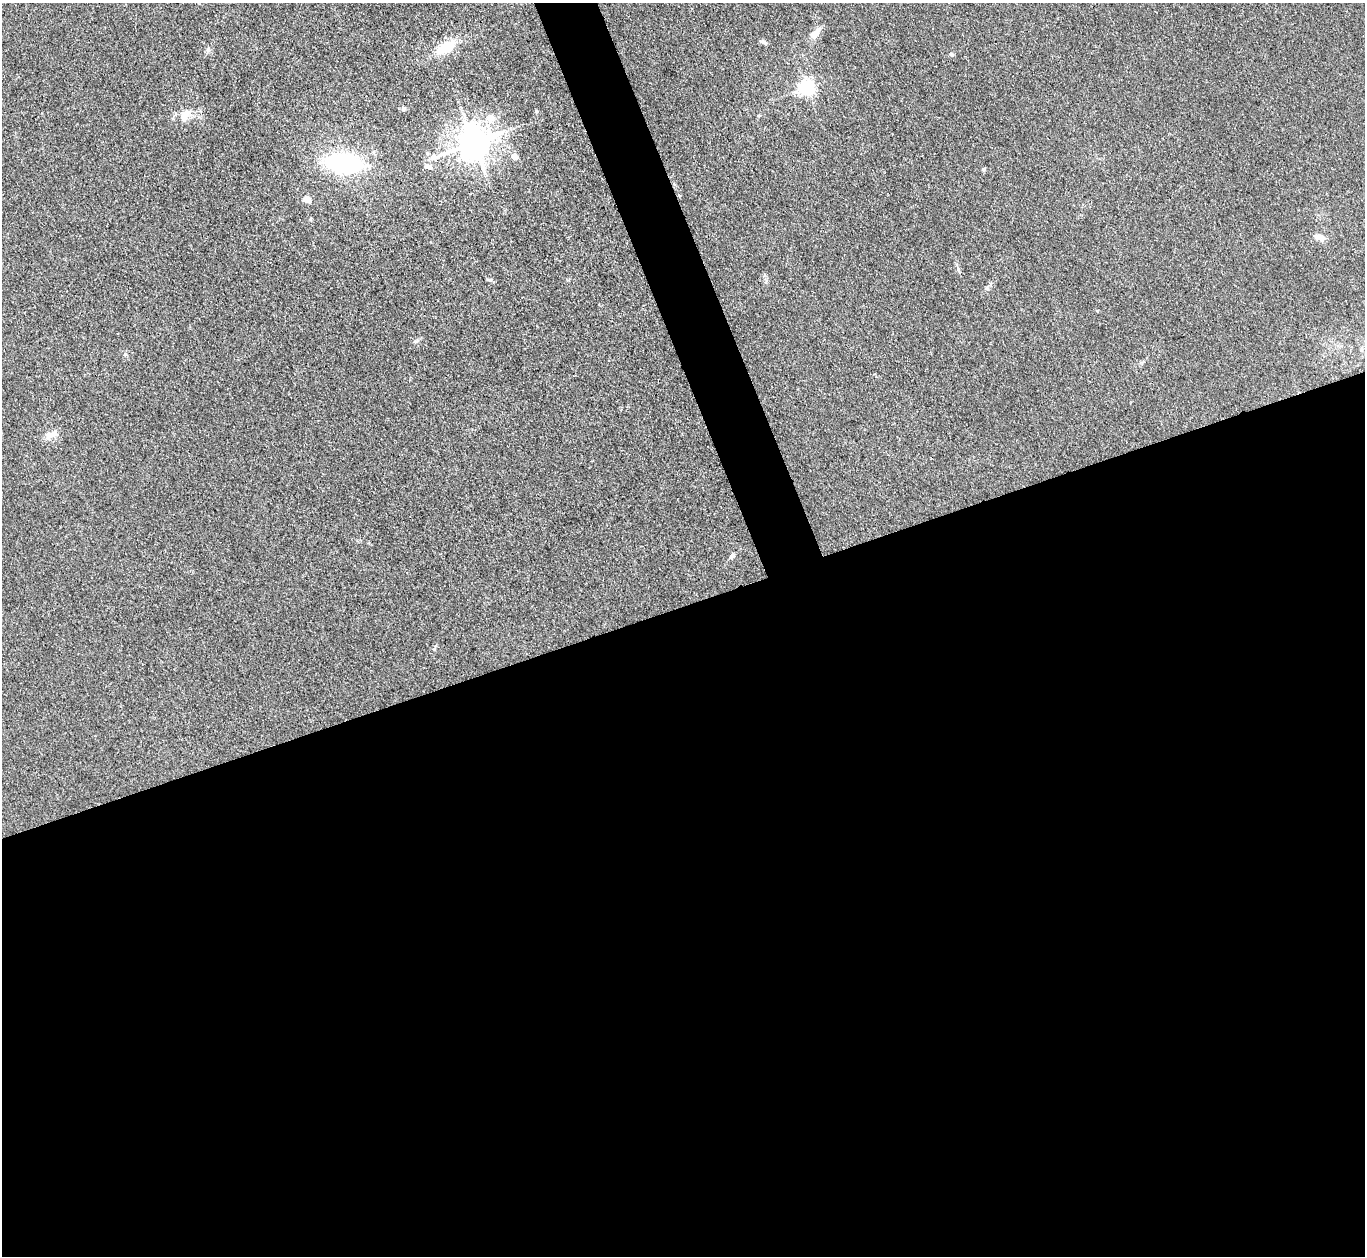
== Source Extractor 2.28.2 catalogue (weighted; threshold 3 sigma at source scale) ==
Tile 15 of 4 x 4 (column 3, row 4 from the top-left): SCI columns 2728-4090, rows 149-1402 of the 5454 x 5440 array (HDU 1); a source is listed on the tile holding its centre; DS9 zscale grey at full resolution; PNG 1367 x 1258 px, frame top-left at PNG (2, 3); no overlay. Shown black and unused: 54% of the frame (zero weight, under 3 of 4 exposures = <1% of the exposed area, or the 3 px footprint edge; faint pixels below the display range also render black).
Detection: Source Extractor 2.28.2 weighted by HDU 2 'WHT'; one run over the whole footprint, this tile lists its part. Background 0.0587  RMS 0.0052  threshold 0.0233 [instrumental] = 3 sigma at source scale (4.5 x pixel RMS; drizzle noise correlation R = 1.50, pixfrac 1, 0.05/0.05 arcsec/px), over >= 5 px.
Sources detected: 23; all 23 listed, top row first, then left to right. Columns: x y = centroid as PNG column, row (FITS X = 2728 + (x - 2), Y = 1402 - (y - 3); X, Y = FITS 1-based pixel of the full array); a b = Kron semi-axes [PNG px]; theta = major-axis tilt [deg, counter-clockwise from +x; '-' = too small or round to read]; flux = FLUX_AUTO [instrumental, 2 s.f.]
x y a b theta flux
815 34 16 8 45 4.8
764 42 12 5 -33 1.3
446 47 26 12 29 14
208 50 6 5 - 1.1
952 54 6 5 - 0.87
807 88 6 6 - 150
403 109 6 4 88 0.71
536 111 5 3 - 0.59
185 115 20 11 61 6.4
490 118 6 5 - 8.1
473 142 10 9 - 980
434 157 11 9 -30 3.3
514 157 8 7 - 2.7
343 163 34 18 -5 62
429 167 12 6 -30 1.9
984 169 6 4 71 0.63
307 199 9 7 -18 3.2
310 219 5 3 - 0.56
1320 237 13 7 -14 4.3
958 269 6 4 -73 0.92
1362 349 7 4 90 0.91
49 435 18 9 12 4.2
732 555 6 5 - 1.5
Unlisted compact peaks at least as high as the median listed source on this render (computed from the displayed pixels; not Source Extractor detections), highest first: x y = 416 341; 125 354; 434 649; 987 288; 491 280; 1097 311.